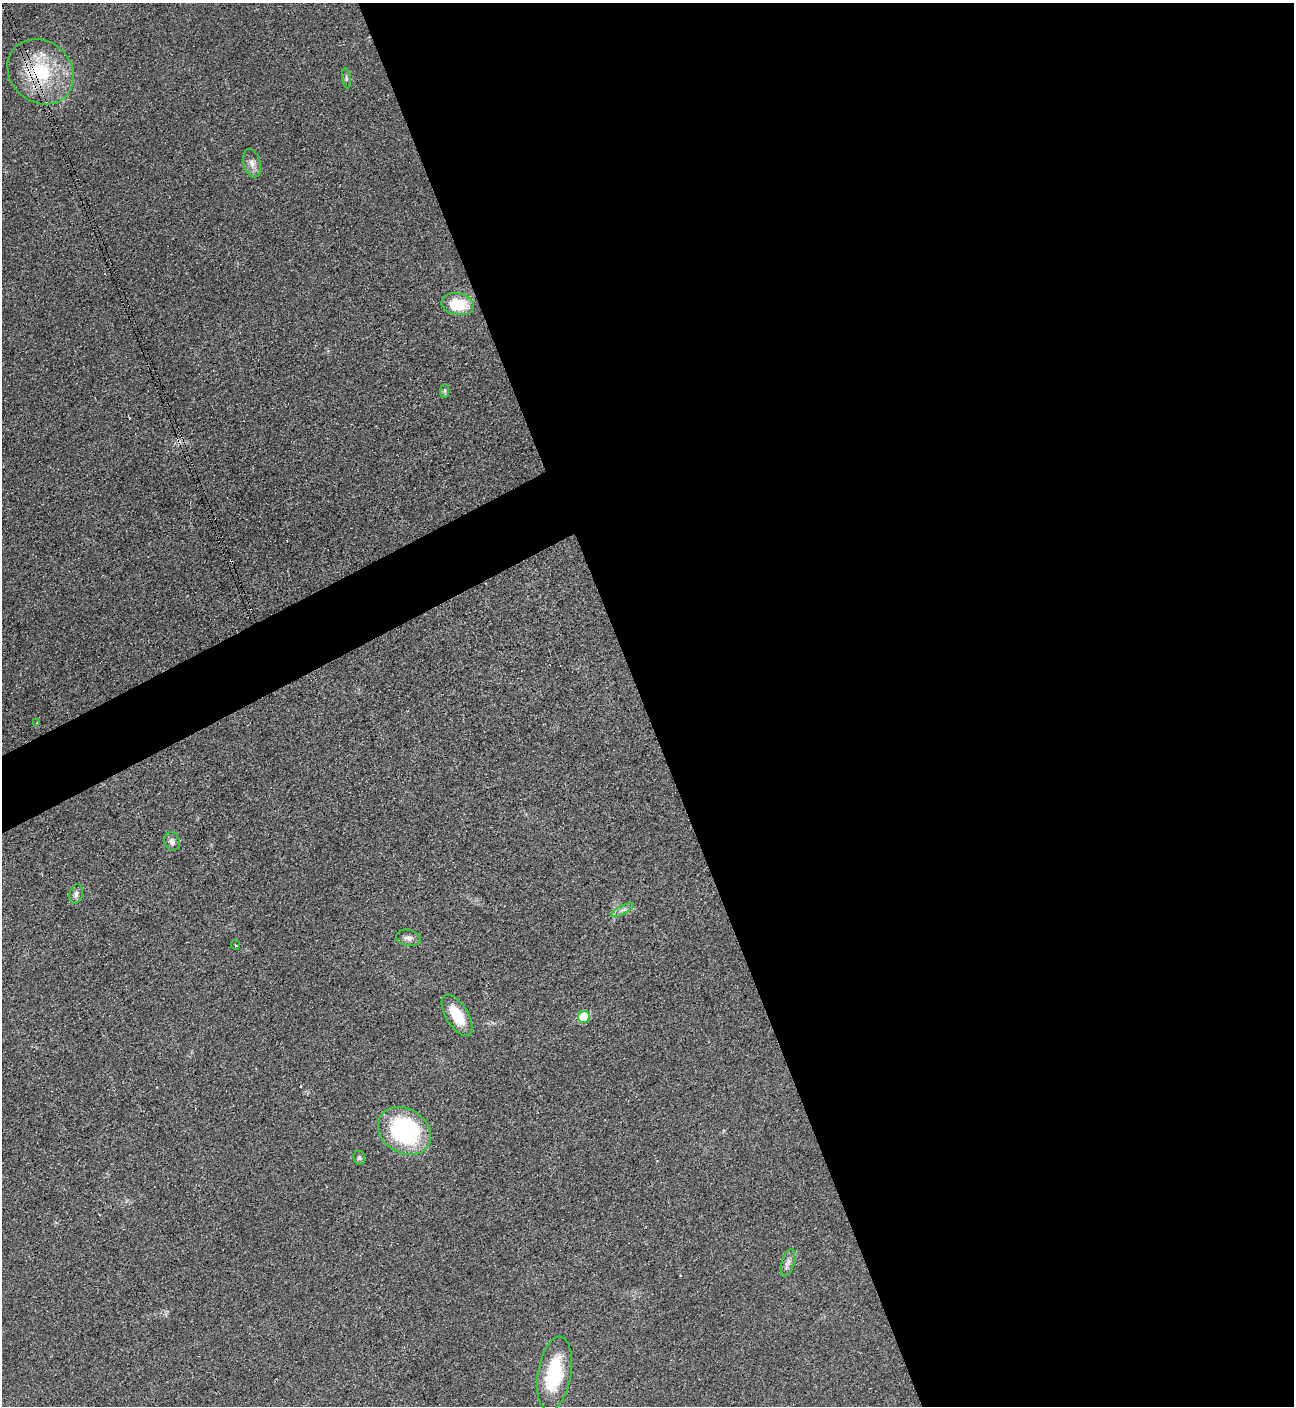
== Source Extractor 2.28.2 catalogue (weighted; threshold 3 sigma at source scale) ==
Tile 8 of 4 x 4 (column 4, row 2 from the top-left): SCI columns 4036-5327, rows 2828-4231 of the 5627 x 5645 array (HDU 1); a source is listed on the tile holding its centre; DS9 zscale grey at full resolution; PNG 1296 x 1408 px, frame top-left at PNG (2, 3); each listed source drawn as its Kron ellipse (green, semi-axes under 4 px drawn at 4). Shown black and unused: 53% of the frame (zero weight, under 3 of 4 exposures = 1% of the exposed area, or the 3 px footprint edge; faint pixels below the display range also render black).
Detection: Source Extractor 2.28.2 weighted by HDU 2 'WHT'; one run over the whole footprint, this tile lists its part. Background 0.035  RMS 0.0048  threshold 0.0217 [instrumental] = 3 sigma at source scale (4.5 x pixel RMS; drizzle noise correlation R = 1.50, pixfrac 1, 0.05/0.05 arcsec/px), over >= 5 px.
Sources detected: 20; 3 cosmic-ray / hot-pixel residue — neither listed nor drawn; the other 17 listed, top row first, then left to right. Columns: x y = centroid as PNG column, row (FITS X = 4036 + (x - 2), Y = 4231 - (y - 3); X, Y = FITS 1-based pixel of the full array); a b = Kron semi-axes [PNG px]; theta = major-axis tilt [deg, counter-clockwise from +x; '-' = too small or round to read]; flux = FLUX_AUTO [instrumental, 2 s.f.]
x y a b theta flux
41 72 35 30 -42 35
346 78 10 3 -82 0.88
252 163 14 8 -74 3.2
457 304 16 11 -11 18
445 391 7 4 89 0.91
37 723 3 3 - 0.66
172 841 9 7 -67 2.1
76 894 10 6 74 1.9
623 910 13 4 27 1.8
408 938 12 8 -11 2.4
235 945 5 3 - 0.53
457 1015 23 11 -58 13
584 1017 6 6 - 15
404 1131 28 22 -32 67
359 1158 7 6 - 1
788 1263 14 6 73 2.4
554 1374 37 16 80 29
Overlapping masked pixels (flux is a lower limit): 1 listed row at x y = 41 72